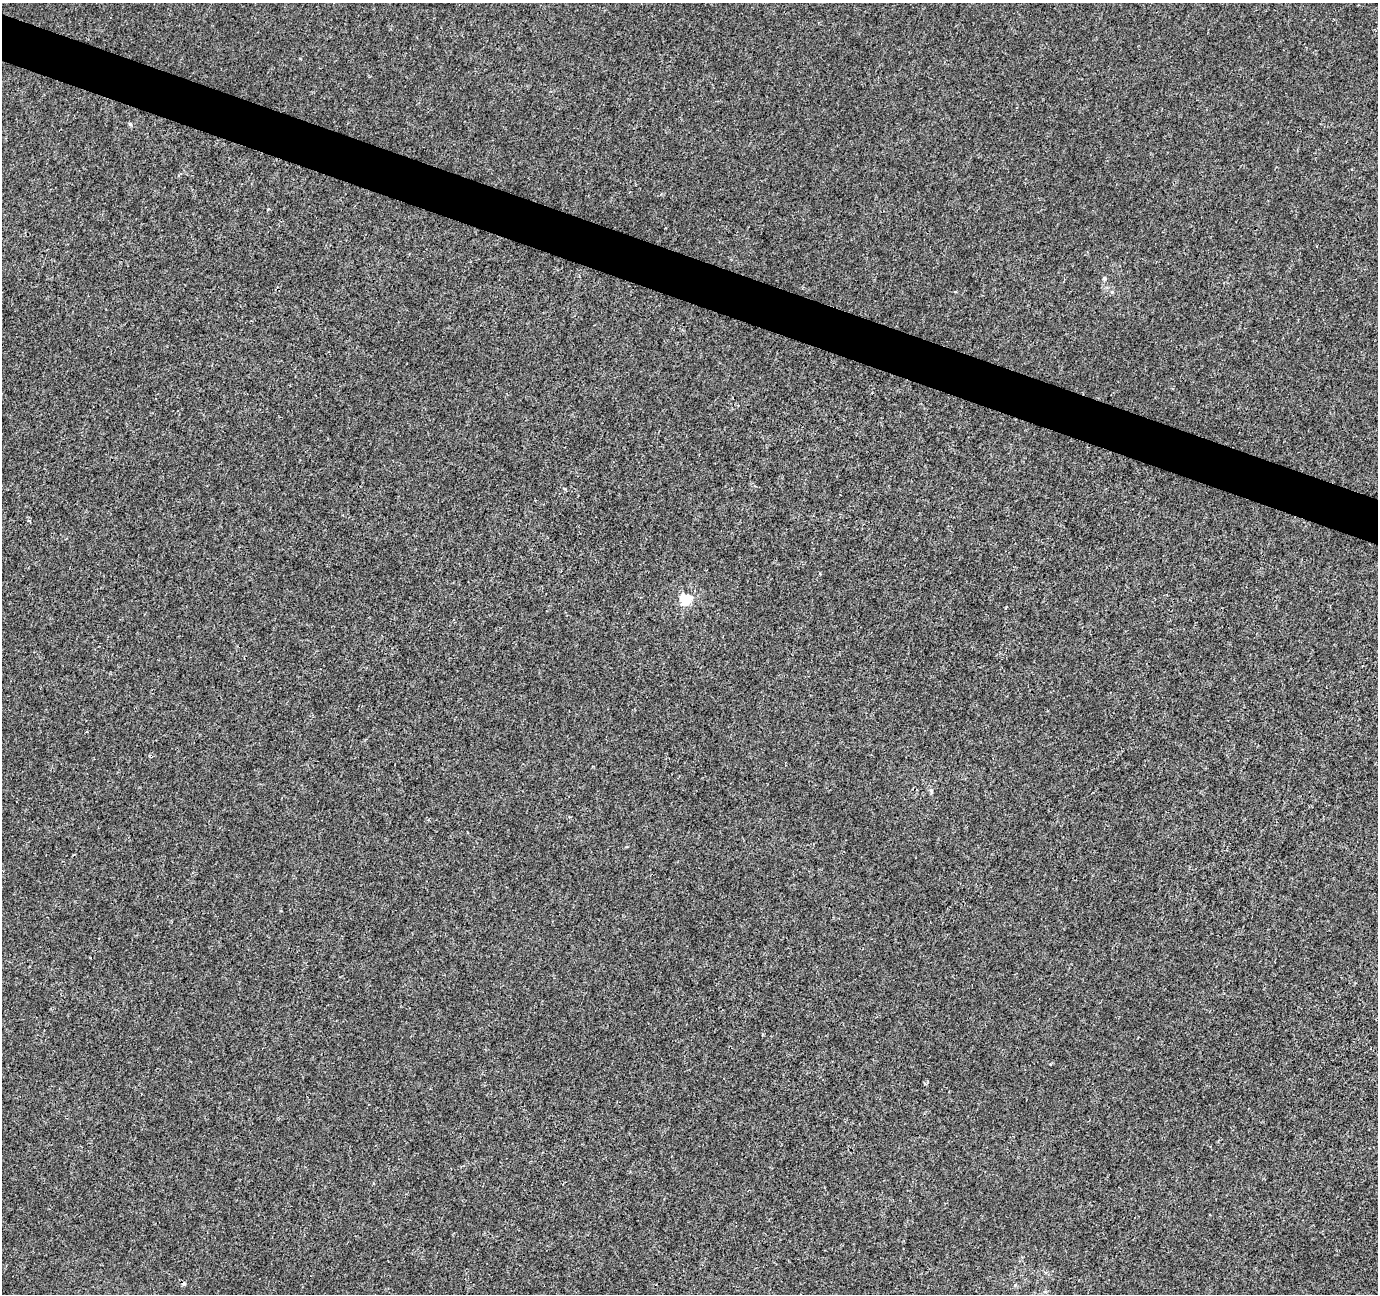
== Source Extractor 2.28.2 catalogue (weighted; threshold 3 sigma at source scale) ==
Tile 11 of 4 x 4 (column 3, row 3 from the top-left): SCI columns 2762-4137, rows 1568-2859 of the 5514 x 5652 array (HDU 1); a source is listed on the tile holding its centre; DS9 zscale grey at full resolution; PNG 1380 x 1296 px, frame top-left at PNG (2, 3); no overlay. Shown black and unused: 4% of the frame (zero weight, under 3 of 4 exposures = <1% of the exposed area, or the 3 px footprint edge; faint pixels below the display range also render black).
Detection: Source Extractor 2.28.2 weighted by HDU 2 'WHT'; one run over the whole footprint, this tile lists its part. Background 1.69e-04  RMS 0.0017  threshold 0.00747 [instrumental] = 3 sigma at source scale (4.5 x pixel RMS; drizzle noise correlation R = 1.50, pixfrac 1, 0.0396/0.0396 arcsec/px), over >= 5 px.
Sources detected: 6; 1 cosmic-ray / hot-pixel residue — not listed; the other 5 listed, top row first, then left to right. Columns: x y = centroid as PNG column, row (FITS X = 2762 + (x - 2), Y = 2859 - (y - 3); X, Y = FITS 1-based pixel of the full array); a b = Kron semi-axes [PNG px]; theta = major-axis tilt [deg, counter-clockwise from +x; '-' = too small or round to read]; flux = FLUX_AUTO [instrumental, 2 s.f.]
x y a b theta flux
130 124 6 4 -45 0.23
1105 278 6 4 90 0.22
1112 292 5 4 - 0.18
685 599 6 5 - 15
1015 1285 5 5 - 0.2